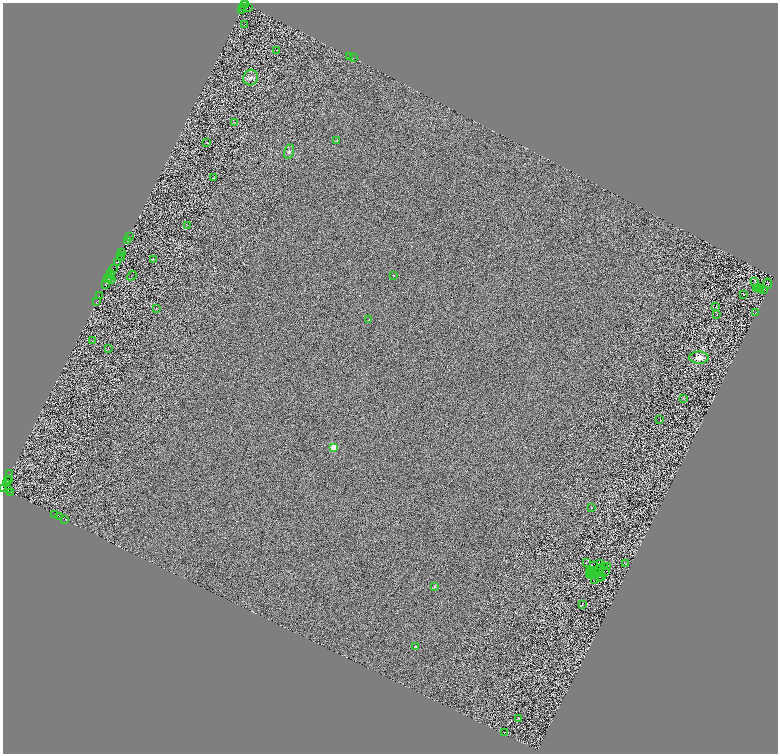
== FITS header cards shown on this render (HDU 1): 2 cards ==
NAXIS1  =                 1551
NAXIS2  =                 1503

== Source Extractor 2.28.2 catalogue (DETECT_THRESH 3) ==
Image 1551 x 1503 px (HDU 1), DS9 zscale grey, zoomed out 1/2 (1 PNG px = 2 x 2 image px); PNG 780 x 756 px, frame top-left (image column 2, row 1502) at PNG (3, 3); each listed source drawn as its Kron ellipse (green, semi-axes under 4 px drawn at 4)
Background 0.55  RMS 2.2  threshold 6.52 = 3 sigma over >= 5 px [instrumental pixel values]
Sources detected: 134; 49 cannot appear on this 1/2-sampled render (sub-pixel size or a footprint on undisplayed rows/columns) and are neither listed nor drawn; the other 85 listed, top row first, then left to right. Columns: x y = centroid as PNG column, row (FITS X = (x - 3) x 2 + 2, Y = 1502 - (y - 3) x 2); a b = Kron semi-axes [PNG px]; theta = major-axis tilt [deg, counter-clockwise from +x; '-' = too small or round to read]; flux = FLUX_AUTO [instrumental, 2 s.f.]
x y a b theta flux
245 3 2 2 - 870
246 4 2 1 - 1700
249 7 2 1 - 97
243 8 2 2 - 910
241 11 2 1 - 1500
245 25 3 1 - 32
277 50 2 1 - 90
350 56 3 1 - 6000
353 58 2 1 - 270
251 78 8 7 - 1900
235 123 2 1 - 130
337 141 3 2 - 490
206 142 3 2 - 150
289 151 7 4 74 1100
214 178 3 2 - 180
187 225 2 1 - 110
129 236 2 1 - 1800
127 241 3 2 - 1700
121 253 2 1 - 2800
120 255 2 1 - 4200
121 258 2 1 - 120
153 259 2 1 - 130
117 263 2 1 - 670
113 269 2 1 - 2500
110 273 3 1 - 1100
393 275 3 2 - 200
132 276 5 1 - 190
109 277 2 1 - 240
108 279 2 1 - 410
112 279 2 1 - 130
755 282 2 2 - 190
105 284 2 1 - 1400
768 284 5 2 - 220
758 288 3 2 - 170
756 289 2 1 - 120
761 289 3 2 - 150
764 289 2 1 - 130
743 294 2 1 - 350
99 296 2 1 - 620
96 302 2 1 - 230
716 307 2 1 - 110
156 308 3 2 - 140
755 312 2 1 - 100
717 315 2 1 - 96
369 320 2 2 - 280
92 341 2 1 - 89
108 349 3 1 - 130
699 358 9 6 -1 4300
684 398 3 2 - 160
660 419 2 1 - 73
334 447 3 3 - 14000
10 474 2 1 - 750
7 481 3 2 - 2900
10 481 2 1 - 290
6 483 2 2 - 2300
3 488 2 1 - 2800
9 489 2 1 - 1000
11 492 2 1 - 580
591 507 2 2 - 200
55 514 2 1 - 4400
60 517 3 1 - 6100
65 519 2 1 - 13000
586 562 3 2 - 82
600 564 2 1 - 120
626 564 3 2 - 150
593 566 2 1 - 15
605 566 2 1 - 44
608 567 2 1 - 200
599 568 2 1 - 48
592 570 2 1 - 85
590 571 3 1 - 170
589 572 2 1 - 130
597 572 2 1 - 60
599 572 3 1 - 14
606 572 2 1 - 110
590 575 3 1 - 8.1
591 576 2 1 - 130
599 577 2 1 - 130
602 577 2 2 - 2.5
595 580 2 1 - 91
434 587 3 3 - 500
582 604 2 2 - 130
415 646 2 2 - 820
518 718 3 2 - 260
504 732 2 1 - 86
At the frame edge (FLAGS 8, measured only in part): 1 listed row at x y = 3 488
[49 sub-pixel or undisplayed-footprint detections neither listed nor drawn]